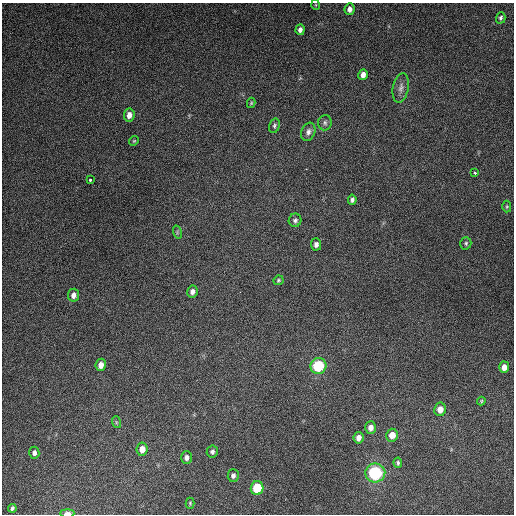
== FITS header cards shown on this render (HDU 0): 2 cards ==
NAXIS1  =                  512
NAXIS2  =                  512

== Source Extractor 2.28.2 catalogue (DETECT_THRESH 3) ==
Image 512 x 512 px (HDU 0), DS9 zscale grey, 1 PNG px = 1 image px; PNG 516 x 516 px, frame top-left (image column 1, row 512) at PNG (2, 3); each listed source drawn as its Kron ellipse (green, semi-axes under 4 px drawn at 4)
Background 5040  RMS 310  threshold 934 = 3 sigma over >= 5 px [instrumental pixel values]
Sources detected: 43; all 43 listed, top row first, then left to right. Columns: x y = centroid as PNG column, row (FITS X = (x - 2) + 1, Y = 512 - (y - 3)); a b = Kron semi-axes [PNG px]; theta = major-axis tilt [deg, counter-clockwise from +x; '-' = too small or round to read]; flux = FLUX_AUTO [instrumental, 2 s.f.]
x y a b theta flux
316 5 5 3 - 1.7e+04
350 9 6 5 - 9.5e+04
501 18 6 4 73 4.3e+04
300 30 5 4 - 7.4e+04
363 75 5 4 - 1.2e+05
401 88 15 8 79 1.2e+05
251 103 5 4 - 2.4e+04
129 115 6 5 - 1.5e+05
325 123 8 6 84 6.0e+04
274 126 7 5 73 4.3e+04
308 132 9 7 68 8.7e+04
134 141 5 4 - 2.5e+04
475 173 3 3 - 7.3e+04
90 180 3 3 - 5.0e+04
352 200 5 4 - 5.0e+04
507 207 6 4 89 2.6e+04
295 220 7 6 - 5.6e+04
177 232 7 4 -73 3.4e+04
466 243 6 5 - 3.9e+04
316 244 6 5 - 7.8e+04
278 280 5 4 - 3.2e+04
192 292 6 5 - 8.8e+04
73 295 6 5 - 1.1e+05
101 365 6 5 - 1.4e+05
318 366 8 8 - 1.1e+06
504 367 6 5 - 1.5e+05
481 401 4 4 - 2.5e+04
440 409 6 6 - 1.9e+05
116 422 6 4 -72 2.7e+04
371 427 6 5 - 1.2e+05
392 435 6 6 - 2.2e+05
359 438 6 5 - 1.2e+05
142 449 6 5 - 1.8e+05
212 452 6 5 - 5.6e+04
34 453 6 5 - 7.0e+04
186 457 6 5 - 7.1e+04
398 463 5 4 - 3.8e+04
375 473 10 9 - 1.6e+06
233 476 6 5 - 6.4e+04
257 488 7 6 - 6.8e+05
190 503 5 4 - 2.6e+04
12 508 4 3 - 3.8e+04
67 513 7 3 1 1.3e+05
At the frame edge (FLAGS 8, measured only in part): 1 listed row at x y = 67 513